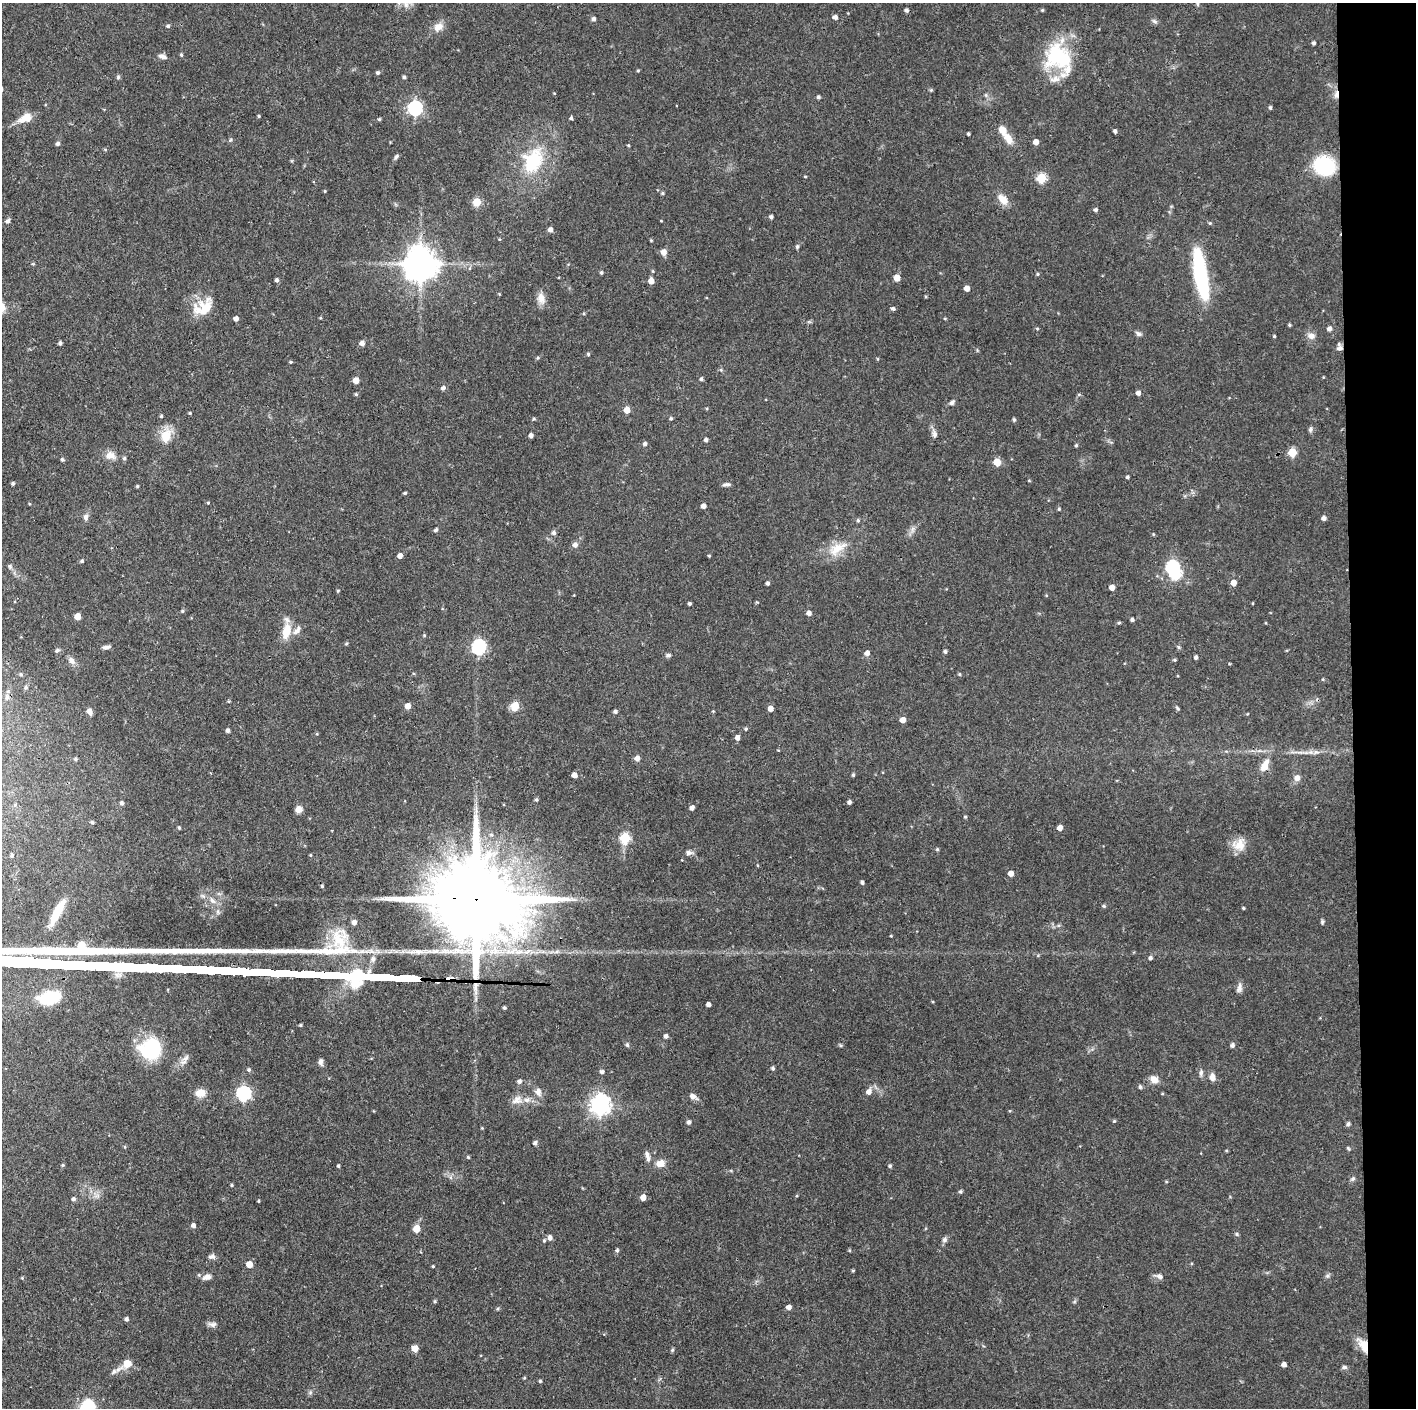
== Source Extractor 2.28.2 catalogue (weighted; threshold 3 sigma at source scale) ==
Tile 6 of 3 x 3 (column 3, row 2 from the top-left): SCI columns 2830-4243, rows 1407-2812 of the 4244 x 4221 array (HDU 1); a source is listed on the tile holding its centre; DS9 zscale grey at full resolution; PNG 1418 x 1410 px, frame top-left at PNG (2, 3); no overlay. Shown black and unused: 5% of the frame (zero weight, under 3 of 4 exposures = <1% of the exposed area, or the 3 px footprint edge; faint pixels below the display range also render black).
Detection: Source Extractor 2.28.2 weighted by HDU 2 'WHT'; one run over the whole footprint, this tile lists its part. Background 0.0774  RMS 0.0036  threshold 0.0162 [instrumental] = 3 sigma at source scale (4.5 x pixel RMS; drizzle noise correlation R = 1.50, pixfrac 1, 0.05/0.05 arcsec/px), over >= 5 px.
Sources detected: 289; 1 inside a brighter object's white glare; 1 cosmic-ray / hot-pixel residue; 1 long thin detection or spike segment (spike, bleed or trail) — not listed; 4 inside a brighter listed object's ellipse — not listed separately; the other 282 listed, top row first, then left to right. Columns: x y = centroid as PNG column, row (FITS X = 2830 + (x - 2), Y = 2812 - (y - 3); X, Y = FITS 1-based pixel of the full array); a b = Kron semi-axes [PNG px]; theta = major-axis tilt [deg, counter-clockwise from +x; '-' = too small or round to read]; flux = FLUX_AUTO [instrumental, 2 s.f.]
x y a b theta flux
406 4 9 7 -57 2
1198 4 6 3 -71 0.45
906 10 4 4 - 0.98
1042 10 4 4 - 0.41
835 17 4 4 - 1.5
594 19 5 4 - 1
1154 21 8 5 -27 0.82
168 26 5 4 - 0.59
438 27 13 10 37 3.2
1314 43 4 3 - 0.79
181 55 5 4 - 0.51
162 56 9 6 -19 1.4
1058 57 37 29 -56 28
638 71 4 3 - 0.37
378 73 4 4 - 0.73
118 77 5 5 - 0.56
404 77 4 4 - 0.72
931 90 5 4 - 0.46
554 93 4 3 - 0.28
986 95 6 4 -89 0.57
1336 95 11 5 85 1.7
818 97 4 4 - 0.76
415 108 6 6 - 73
1270 108 5 4 - 0.6
259 116 3 3 - 0.42
25 118 18 9 26 4.9
571 118 4 3 - 0.73
379 119 4 4 - 0.49
1115 131 4 3 - 0.91
968 134 3 3 - 0.61
1008 138 16 9 -58 3.5
230 140 5 3 - 0.45
1036 142 4 4 - 2.7
58 144 5 4 - 0.97
628 145 4 3 - 0.4
105 149 5 3 - 0.35
396 156 7 5 51 0.76
533 161 30 22 65 21
1324 166 14 12 -20 36
805 177 4 3 - 0.34
1041 178 5 5 - 20
325 191 4 3 - 0.33
662 193 5 4 - 0.49
1003 199 16 9 -49 3.7
477 202 5 5 - 11
1095 210 4 4 - 0.8
771 217 4 3 - 0.91
8 221 6 5 - 1.1
661 221 4 2 - 0.25
1210 223 5 5 - 0.49
550 230 5 5 - 1.6
499 239 4 3 - 0.31
651 240 3 3 - 0.35
797 246 6 4 70 0.6
663 252 7 7 - 1.9
421 264 10 10 - 750
470 268 5 3 - 0.44
653 271 4 4 - 0.39
601 273 4 4 - 0.56
1037 274 4 4 - 0.44
1201 275 52 12 -80 38
897 278 5 4 - 4.8
277 280 5 4 - 0.84
651 281 5 4 - 2.9
967 288 4 4 - 2.7
541 298 16 9 -84 3
206 308 32 19 26 9.3
893 309 5 4 - 0.79
236 318 4 4 - 1.8
320 318 5 3 - 0.32
945 318 5 3 - 0.28
1289 325 4 3 - 0.48
1037 328 5 3 - 0.36
1329 329 4 4 - 1.5
1138 333 9 5 -28 1
1274 336 3 3 - 0.42
1311 336 9 7 -11 2
60 343 4 3 - 0.84
362 343 5 4 - 1.7
1340 348 9 7 20 1.4
588 354 4 4 - 0.5
538 358 5 4 - 0.48
290 362 4 3 - 0.41
701 379 4 4 - 0.77
356 380 5 4 - 4.5
443 388 5 5 - 1.1
1138 393 4 4 - 1.6
356 394 5 4 - 0.47
1079 394 6 4 1 0.42
952 402 7 5 41 0.94
627 410 5 5 - 4.5
190 413 4 3 - 0.43
161 416 4 4 - 0.46
671 418 5 5 - 0.6
534 419 5 3 - 0.42
1014 420 5 4 - 0.58
1311 429 7 5 79 0.82
934 434 11 6 -80 1.3
531 435 4 4 - 1.4
166 436 19 13 73 5.7
706 440 4 4 - 1
645 444 5 4 - 1
1076 445 4 3 - 0.51
1292 452 5 5 - 14
110 455 13 10 -8 3.1
124 458 5 5 - 0.68
62 460 4 4 - 0.69
997 462 5 5 - 6.5
1127 477 3 3 - 0.74
1029 481 5 3 - 0.28
13 483 4 3 - 0.69
726 484 10 4 4 0.89
137 486 4 4 - 0.39
405 493 4 3 - 0.51
208 503 4 3 - 0.39
703 506 4 4 - 1.7
1059 509 4 4 - 0.5
86 517 8 6 -83 1.3
1324 518 4 4 - 1.4
858 520 5 4 - 0.58
912 529 9 4 81 1.1
436 530 4 4 - 0.88
554 533 5 5 - 1
1153 534 5 3 - 0.33
575 545 5 5 - 1.7
837 549 31 13 29 7.8
400 556 5 4 - 1.9
709 556 3 3 - 0.38
82 561 5 4 - 0.58
10 566 6 5 - 0.69
1172 567 6 6 - 52
768 583 4 3 - 0.91
1233 583 5 5 - 3.2
1112 587 4 4 - 2.8
338 591 4 3 - 0.36
689 603 4 3 - 0.63
1253 603 4 2 - 0.28
182 611 5 4 - 0.48
809 613 5 4 - 1.6
77 616 5 5 - 4
1132 620 4 3 - 0.86
1119 622 4 4 - 0.43
297 630 15 7 50 1.9
286 631 20 10 76 6
479 646 7 6 - 51
106 647 11 5 10 1.2
1178 647 6 4 -89 0.51
57 650 6 4 28 0.82
945 652 4 4 - 0.77
867 653 5 4 - 2
668 655 7 5 18 0.85
1196 657 4 4 - 0.95
1175 660 4 4 - 0.43
71 661 12 7 -49 1.8
21 674 5 4 - 0.57
960 674 4 3 - 0.48
1323 679 4 3 - 0.35
26 687 5 5 - 0.62
7 697 8 6 -78 1.2
408 706 4 4 - 3.4
515 706 10 8 73 4.4
770 708 4 4 - 2.5
89 711 7 6 - 1.6
615 711 4 3 - 0.92
902 720 5 4 - 2.9
746 729 5 4 - 0.49
228 730 4 3 - 1
737 738 5 4 - 1.8
1300 752 13 4 0 1.6
1316 752 9 3 -5 1.1
637 758 5 5 - 2
75 759 5 4 - 0.6
1265 765 16 8 66 4.3
574 775 4 4 - 2.6
853 775 4 3 - 0.55
1297 778 6 6 - 2.2
536 799 5 4 - 0.57
849 802 4 4 - 1.1
121 803 5 4 - 0.98
15 805 5 4 - 0.46
692 808 4 4 - 1.6
299 809 7 7 - 2.3
965 817 4 4 - 0.4
92 822 5 4 - 0.56
179 828 4 3 - 0.55
1060 828 4 4 - 2.7
491 835 6 6 - 0.94
625 838 6 5 - 25
1239 845 17 15 33 5
937 849 4 4 - 0.47
689 853 9 6 -3 1.3
12 855 4 4 - 0.57
310 855 4 4 - 0.35
1011 873 4 4 - 3
862 882 4 3 - 0.84
322 886 4 4 - 0.49
477 899 35 19 -3 9100
1104 906 5 4 - 0.59
1243 908 4 3 - 0.42
57 912 34 8 62 8.2
354 922 5 5 - 1.9
1322 922 6 4 81 0.57
1038 955 5 3 - 0.36
1150 958 5 4 - 0.85
373 959 8 7 - 1.4
1240 988 13 6 83 1.5
50 998 18 10 10 19
708 1004 4 4 - 1.4
504 1008 3 3 - 0.57
300 1025 4 3 - 0.45
666 1036 4 4 - 1.1
627 1045 6 5 - 0.6
1232 1045 5 4 - 0.99
151 1049 18 16 16 33
186 1058 11 7 43 1.7
321 1062 8 5 -85 1.3
773 1068 5 4 - 0.7
249 1070 5 5 - 0.68
602 1072 5 4 - 0.94
1201 1072 9 5 84 1
1212 1077 9 7 -80 2.1
1154 1079 10 8 -30 2.8
519 1081 6 5 - 1.1
1140 1087 5 4 - 0.77
538 1092 9 7 -72 2.2
868 1092 7 6 - 2.1
201 1093 12 8 6 4
244 1093 6 6 - 73
1162 1094 5 3 - 0.3
693 1096 10 6 -26 1.7
517 1100 15 11 24 3.1
600 1105 7 7 - 190
1114 1121 4 4 - 0.42
689 1122 5 5 - 0.83
1348 1124 6 5 - 0.74
482 1128 4 4 - 0.29
535 1143 5 5 - 1.1
125 1147 5 3 - 0.32
1348 1148 6 3 -59 0.44
647 1156 15 5 -76 1.7
468 1157 4 4 - 0.49
660 1163 13 10 7 2.8
63 1165 4 4 - 0.41
338 1166 4 3 - 0.55
890 1166 5 4 - 0.65
1353 1179 7 5 44 0.78
231 1185 4 3 - 0.39
960 1192 4 4 - 0.61
643 1197 5 5 - 3
73 1199 5 5 - 0.92
259 1201 3 3 - 0.38
193 1225 4 4 - 1.4
416 1229 5 5 - 6.9
1237 1234 6 4 -89 0.51
550 1238 5 5 - 1.5
544 1240 5 4 - 0.54
945 1240 8 7 - 1.1
617 1250 5 4 - 0.73
849 1250 4 4 - 0.4
212 1256 9 6 9 1.2
249 1264 6 5 - 3.4
433 1266 3 3 - 0.42
853 1270 4 3 - 0.44
1160 1276 8 6 -25 1.3
1327 1276 7 4 18 0.65
207 1277 10 7 13 2.1
22 1278 4 4 - 0.32
435 1301 5 4 - 0.46
789 1307 4 4 - 2
126 1319 4 4 - 0.96
212 1324 12 6 -7 1.4
1363 1345 19 10 -60 5.9
415 1348 5 5 - 4.5
672 1350 6 4 47 0.45
127 1363 7 7 - 5.1
1284 1364 4 4 - 1.7
1344 1367 7 5 0 0.75
116 1371 25 5 30 1.8
524 1378 4 3 - 0.38
540 1381 4 3 - 0.5
310 1393 6 4 19 0.64
88 1408 14 11 65 23
Overlapping masked pixels (flux is a lower limit): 4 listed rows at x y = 1336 95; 1340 348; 477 899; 1363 1345
Isophote crosses this tile's border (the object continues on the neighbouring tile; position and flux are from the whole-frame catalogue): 1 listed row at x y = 88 1408